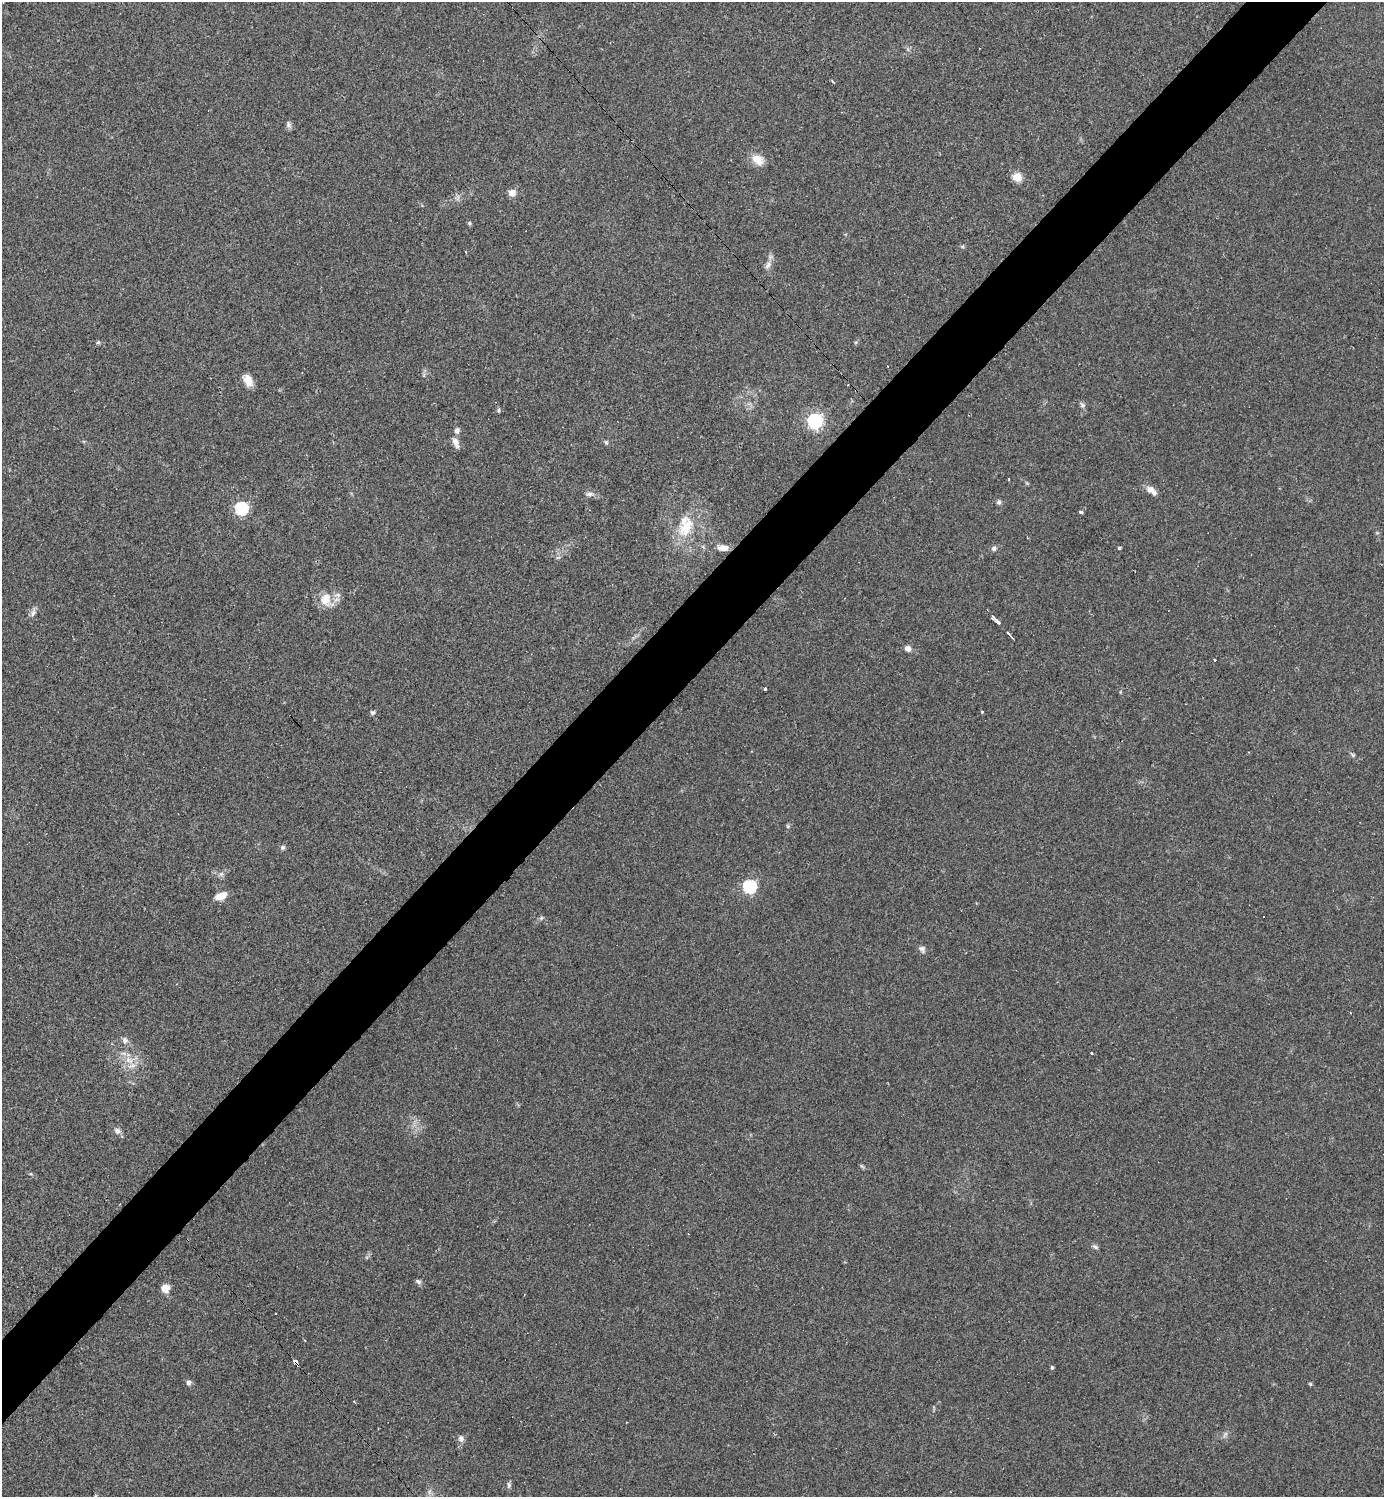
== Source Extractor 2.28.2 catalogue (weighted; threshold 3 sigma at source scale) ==
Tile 10 of 4 x 4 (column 2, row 3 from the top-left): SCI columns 1679-3060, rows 1495-2989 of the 5977 x 5978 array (HDU 1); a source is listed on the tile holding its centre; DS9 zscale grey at full resolution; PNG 1386 x 1499 px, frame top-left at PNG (2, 2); no overlay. Shown black and unused: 5% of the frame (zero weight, under 2 of 3 exposures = <1% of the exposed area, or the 3 px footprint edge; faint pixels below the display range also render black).
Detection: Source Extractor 2.28.2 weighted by HDU 2 'WHT'; one run over the whole footprint, this tile lists its part. Background 0.0334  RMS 0.0063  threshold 0.0283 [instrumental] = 3 sigma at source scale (4.5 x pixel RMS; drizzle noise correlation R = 1.50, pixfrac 1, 0.05/0.05 arcsec/px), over >= 5 px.
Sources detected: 67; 1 too faint to see at this stretch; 1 cosmic-ray / hot-pixel residue — not listed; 2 inside a brighter listed object's ellipse — not listed separately; the other 63 listed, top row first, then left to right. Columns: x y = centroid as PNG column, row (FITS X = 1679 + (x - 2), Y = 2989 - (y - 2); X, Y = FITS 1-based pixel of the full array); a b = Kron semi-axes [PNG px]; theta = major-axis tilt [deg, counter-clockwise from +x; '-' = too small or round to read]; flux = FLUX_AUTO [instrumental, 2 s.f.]
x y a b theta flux
833 81 4 3 - 1.4
288 125 11 6 -75 1.8
758 160 18 12 -34 7.6
1017 177 11 10 - 6.5
512 193 8 7 - 4.5
458 198 8 5 89 1.7
469 223 5 4 - 1.1
465 252 4 2 - 0.56
768 265 14 7 66 3.6
98 342 6 4 43 0.94
856 342 6 4 71 0.83
248 380 13 8 -63 7.4
1082 405 10 6 -54 1.7
499 410 6 4 90 0.93
815 421 6 6 - 170
457 430 8 6 77 2.5
606 442 6 5 - 1.1
456 443 14 7 -64 3.7
1009 479 3 3 - 1.2
1150 490 11 9 -48 4.3
589 494 12 6 3 2.5
999 502 7 6 - 1.5
241 508 6 6 - 95
1081 512 3 3 - 3.9
686 528 33 18 59 22
723 548 15 8 -3 4.8
994 548 6 6 - 1.9
1119 548 3 3 - 1
558 557 7 4 3 1
326 600 22 16 -58 11
33 613 13 6 68 2.6
996 620 10 3 -46 7.8
1009 634 7 2 -50 2.1
908 649 6 6 - 4
1215 660 3 3 - 1.3
765 689 3 3 - 4.1
373 712 6 5 - 1.5
982 712 3 3 - 1
1353 755 6 5 - 1
788 826 6 5 - 0.96
283 847 7 6 - 1.4
221 874 8 6 20 1.9
749 886 6 6 - 100
221 896 13 7 23 6.8
541 918 6 4 46 1
922 949 9 7 -50 2.3
125 1040 9 7 -63 2.6
1092 1053 3 3 - 2.3
129 1060 14 8 -33 7
117 1131 9 7 -26 2.5
862 1166 7 4 -44 0.94
30 1174 5 3 - 0.59
1095 1247 8 5 -37 1.5
418 1281 9 5 -32 1.6
165 1288 9 9 - 5.6
275 1313 3 2 - 0.8
296 1362 4 3 - 60
1052 1368 5 4 - 0.93
189 1382 5 5 - 2.8
1310 1384 4 4 - 0.81
354 1401 3 3 - 0.71
461 1439 8 7 - 2.6
509 1485 9 5 85 1.5
Overlapping masked pixels (flux is a lower limit): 1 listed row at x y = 296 1362